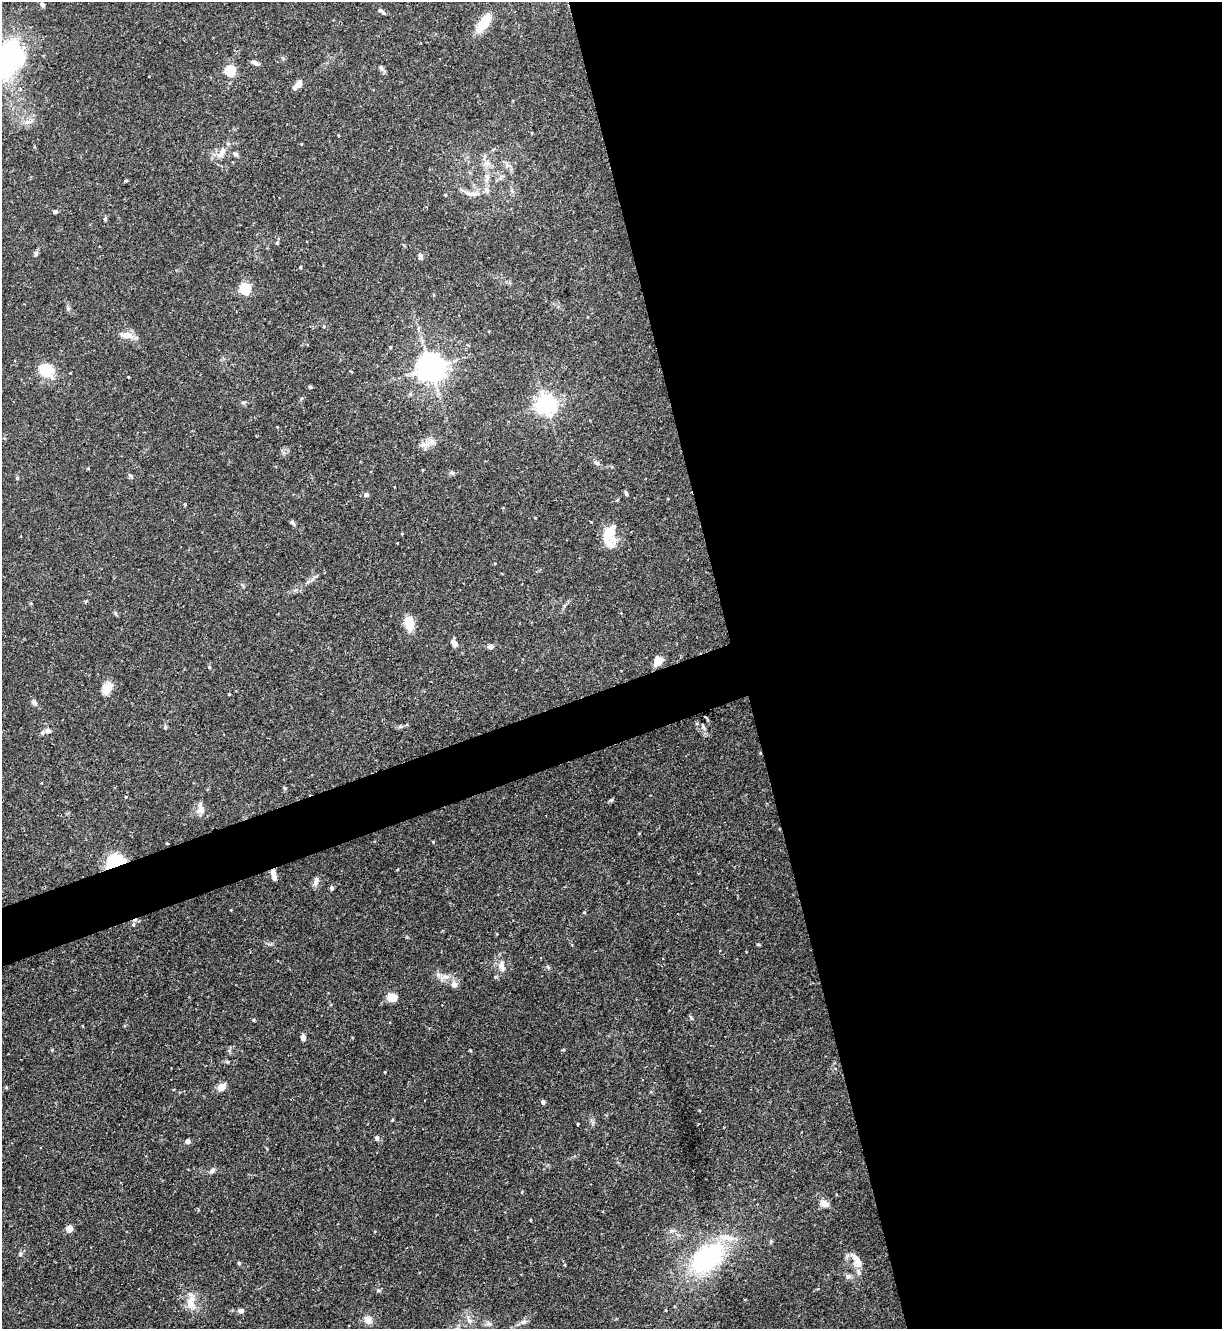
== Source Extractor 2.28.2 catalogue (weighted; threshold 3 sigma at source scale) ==
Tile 8 of 4 x 4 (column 4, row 2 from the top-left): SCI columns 3803-5022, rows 2655-3981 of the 5293 x 5308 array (HDU 1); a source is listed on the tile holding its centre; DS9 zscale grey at full resolution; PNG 1224 x 1331 px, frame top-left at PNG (2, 2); no overlay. Shown black and unused: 42% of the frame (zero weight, under 2 of 3 exposures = <1% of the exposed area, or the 3 px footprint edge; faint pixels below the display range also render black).
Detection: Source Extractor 2.28.2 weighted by HDU 2 'WHT'; one run over the whole footprint, this tile lists its part. Background 0.0844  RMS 0.0045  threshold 0.0203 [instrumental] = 3 sigma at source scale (4.5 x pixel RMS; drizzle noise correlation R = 1.50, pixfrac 1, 0.05/0.05 arcsec/px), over >= 5 px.
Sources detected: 109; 1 inside a brighter object's white glare — not listed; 5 inside a brighter listed object's ellipse — not listed separately; the other 103 listed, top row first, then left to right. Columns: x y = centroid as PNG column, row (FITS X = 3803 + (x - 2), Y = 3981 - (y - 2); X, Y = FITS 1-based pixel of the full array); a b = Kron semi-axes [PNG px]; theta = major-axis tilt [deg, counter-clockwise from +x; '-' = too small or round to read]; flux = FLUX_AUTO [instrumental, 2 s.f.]
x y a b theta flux
42 4 7 5 -58 1.3
382 12 11 4 -37 1.1
483 24 24 10 57 9.6
7 60 26 17 57 100
254 62 9 5 -17 1.5
381 67 8 5 -64 1.1
230 71 5 5 - 36
299 84 8 7 - 2.6
28 122 9 5 1 1.9
301 144 3 2 - 0.28
221 154 12 8 40 3.5
236 154 7 6 - 1.1
501 177 7 4 71 0.91
486 178 16 7 83 3.9
126 181 5 3 - 0.52
469 194 12 7 -16 2.7
445 195 4 3 - 0.44
55 212 6 5 - 0.85
105 219 5 5 - 0.62
277 243 5 5 - 0.57
36 253 7 5 76 0.93
420 256 7 5 -86 1.5
300 267 4 3 - 0.42
245 289 5 5 - 42
433 295 4 3 - 0.51
324 326 5 4 - 0.51
127 335 20 8 -9 4
390 347 4 3 - 1.4
431 368 8 8 - 640
46 370 16 14 -26 12
128 377 3 2 - 0.32
310 387 4 3 - 0.72
302 398 5 3 - 0.5
243 402 6 4 -18 0.64
546 404 7 7 - 260
432 441 9 7 -41 2
423 444 8 6 -46 1.8
597 463 8 5 -14 1.1
452 473 6 5 - 0.82
130 476 8 4 -42 0.87
17 478 4 4 - 0.45
626 494 6 4 -57 0.9
366 495 6 5 - 1.3
185 504 4 4 - 0.43
292 522 7 4 -49 1.1
609 532 19 13 -80 11
402 534 4 3 - 0.34
115 613 7 4 -60 0.65
409 623 13 8 -78 9
454 642 11 6 -46 1.7
490 646 7 6 - 1.4
658 661 9 7 65 6.4
209 667 4 4 - 0.57
107 688 16 10 54 5.9
229 694 3 3 - 0.38
34 702 8 6 -50 1.5
165 727 5 4 - 0.62
703 727 7 5 -74 1
48 731 8 6 -6 1.2
285 788 5 5 - 0.58
126 797 4 4 - 0.43
611 800 6 5 - 0.7
200 808 18 10 -81 3.5
167 843 4 2 - 0.39
112 859 22 13 26 11
274 875 12 5 -74 2.5
316 881 14 6 69 1.8
331 888 6 5 - 0.78
584 912 5 3 - 0.35
133 924 8 6 -90 1.3
501 966 17 9 -82 3.8
548 967 6 4 -46 0.65
444 977 16 8 18 3.3
454 985 9 8 - 2.3
392 997 10 8 -1 4.6
254 1020 4 4 - 0.53
303 1037 7 5 -77 2.1
563 1050 5 3 - 0.43
227 1062 6 5 - 0.64
385 1072 4 2 - 0.32
6 1087 5 3 - 0.45
222 1087 10 8 35 3.6
543 1102 5 5 - 1.1
392 1120 5 3 - 0.42
578 1124 3 3 - 0.55
377 1138 6 5 - 1.4
188 1141 4 4 - 2.6
212 1170 8 5 56 1.5
824 1204 13 8 -14 2.8
531 1220 4 3 - 0.31
69 1229 7 6 - 3.8
20 1254 6 5 - 0.76
708 1258 37 23 41 63
239 1263 4 4 - 0.58
858 1263 14 10 -75 3.9
565 1265 5 3 - 0.36
848 1276 8 7 - 1.5
191 1302 26 11 -87 6.4
241 1311 8 5 2 1.4
368 1320 11 9 -56 2.9
469 1320 15 4 -68 1.8
523 1322 9 7 38 1.6
488 1324 8 5 23 1.2
Overlapping masked pixels (flux is a lower limit): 2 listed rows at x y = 274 875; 133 924
Isophote crosses this tile's border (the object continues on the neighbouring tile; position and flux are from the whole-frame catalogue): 1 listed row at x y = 7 60